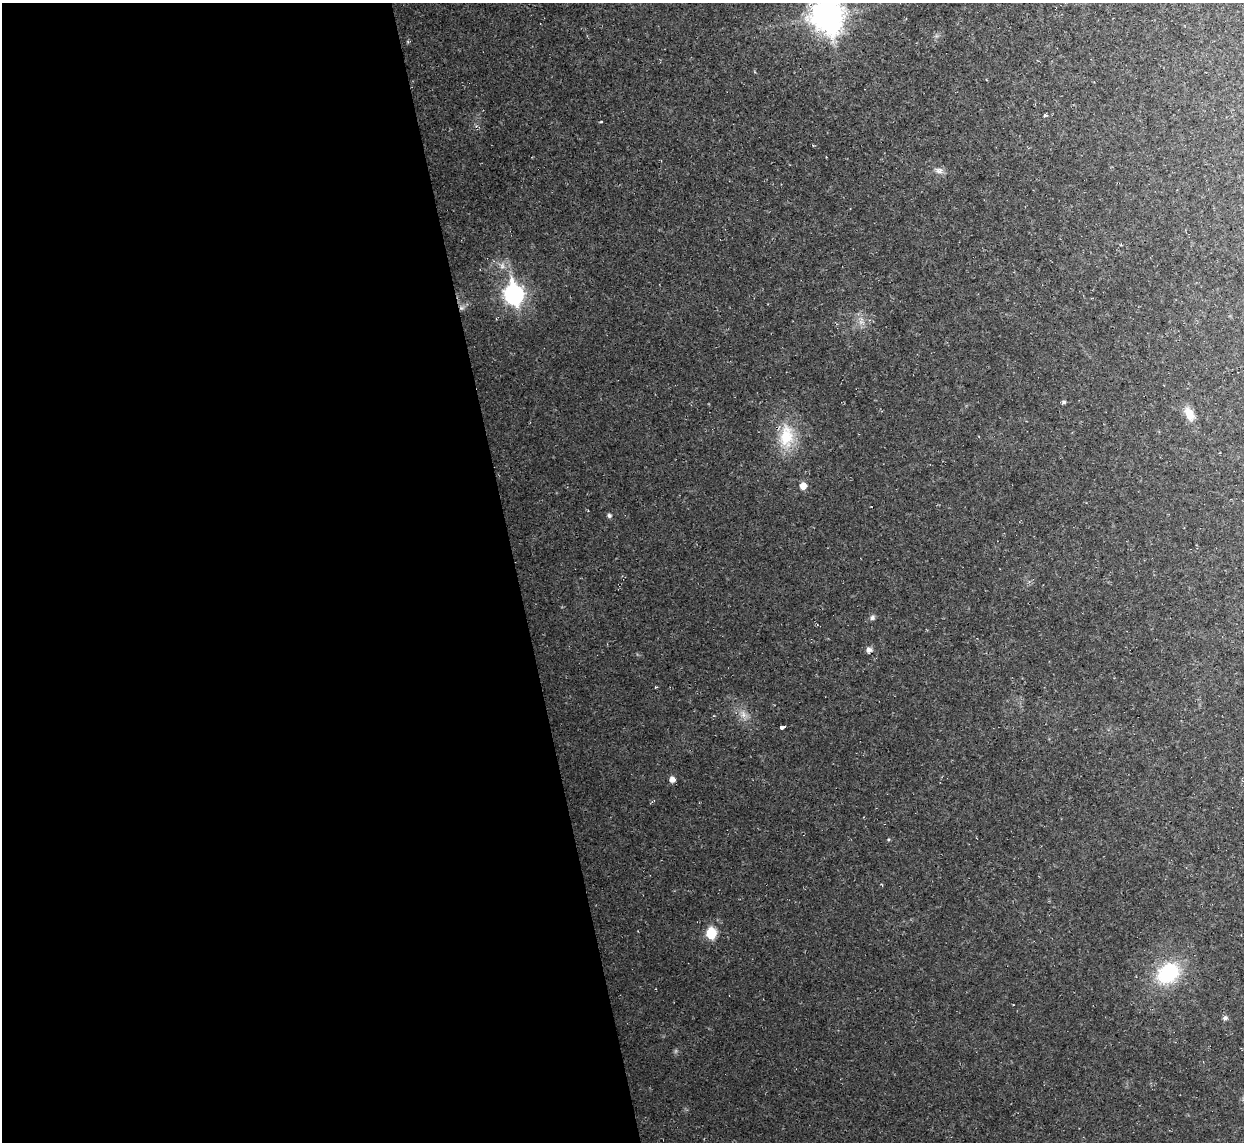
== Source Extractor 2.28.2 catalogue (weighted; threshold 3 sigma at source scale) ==
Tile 9 of 4 x 4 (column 1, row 3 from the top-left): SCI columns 1-1242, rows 1277-2416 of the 4970 x 4948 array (HDU 1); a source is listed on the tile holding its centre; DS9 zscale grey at full resolution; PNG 1246 x 1144 px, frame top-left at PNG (2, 3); no overlay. Shown black and unused: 41% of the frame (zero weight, under 2 of 3 exposures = <1% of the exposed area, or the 3 px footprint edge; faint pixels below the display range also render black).
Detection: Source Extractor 2.28.2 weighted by HDU 2 'WHT'; one run over the whole footprint, this tile lists its part. Background 0.035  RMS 0.0072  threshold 0.0324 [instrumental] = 3 sigma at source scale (4.5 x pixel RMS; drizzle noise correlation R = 1.50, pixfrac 1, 0.05/0.05 arcsec/px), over >= 5 px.
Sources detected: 18; all 18 listed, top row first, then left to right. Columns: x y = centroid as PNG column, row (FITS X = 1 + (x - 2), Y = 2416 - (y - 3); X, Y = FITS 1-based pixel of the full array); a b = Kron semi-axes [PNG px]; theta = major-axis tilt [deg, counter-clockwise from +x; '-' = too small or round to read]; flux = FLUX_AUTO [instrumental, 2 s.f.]
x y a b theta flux
827 16 13 10 90 1000
1045 115 4 3 - 1.8
601 122 4 2 - 0.54
939 171 10 8 -14 3.1
514 294 9 8 - 260
1064 402 5 4 - 1.3
1189 414 16 10 -65 8.4
786 436 29 18 84 23
803 486 6 6 - 6
609 516 5 5 - 1.6
872 618 7 6 - 1.7
869 650 7 6 - 2.4
743 715 9 5 -90 2.6
782 727 4 3 - 7.7
672 779 6 6 - 3.2
711 933 8 7 - 22
1168 973 25 20 39 45
1225 1018 7 6 - 1.5
Isophote crosses this tile's border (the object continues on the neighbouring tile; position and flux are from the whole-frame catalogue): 1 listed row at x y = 827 16